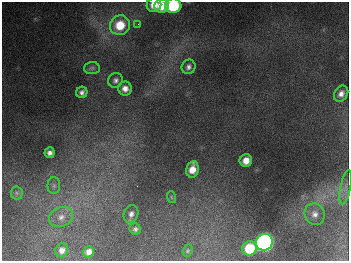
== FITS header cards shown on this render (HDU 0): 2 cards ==
NAXIS1  =                  347
NAXIS2  =                  259

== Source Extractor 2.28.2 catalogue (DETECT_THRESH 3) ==
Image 347 x 259 px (HDU 0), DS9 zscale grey, 1 PNG px = 1 image px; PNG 351 x 263 px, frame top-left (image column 1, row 259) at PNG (2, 2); each listed source drawn as its Kron ellipse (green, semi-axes under 4 px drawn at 4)
Background 677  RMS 50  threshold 150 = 3 sigma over >= 5 px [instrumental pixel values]
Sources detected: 27; all 27 listed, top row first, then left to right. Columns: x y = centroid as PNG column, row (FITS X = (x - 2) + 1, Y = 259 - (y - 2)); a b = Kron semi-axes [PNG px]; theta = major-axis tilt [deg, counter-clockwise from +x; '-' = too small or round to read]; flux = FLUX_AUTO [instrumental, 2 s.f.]
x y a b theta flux
154 5 7 7 - 4.0e+04
162 6 7 7 - 6.2e+04
173 6 8 7 - 2.5e+05
138 24 3 3 - 3.2e+03
120 25 10 9 - 8.5e+04
188 67 7 6 - 1.2e+04
92 68 8 6 3 7.2e+03
116 80 7 7 - 1.2e+04
125 89 7 6 - 2.2e+04
82 92 6 5 - 1.3e+04
341 94 8 6 57 2.0e+04
50 153 5 5 - 1.5e+04
246 161 6 6 - 3.4e+04
192 169 8 6 79 4.0e+04
54 186 8 6 90 1.1e+04
346 187 17 5 79 2.0e+04
17 193 6 6 - 7.7e+03
171 197 6 3 -71 3.8e+03
131 214 9 7 72 1.6e+04
315 214 11 10 - 2.2e+04
61 217 12 9 23 2.7e+04
135 229 6 5 - 9.0e+03
264 242 8 8 - 1.1e+06
249 248 7 7 - 1.2e+05
62 250 7 6 - 1.8e+04
187 251 6 5 - 4.7e+03
89 252 6 5 - 1.8e+04
At the frame edge (FLAGS 8, measured only in part): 1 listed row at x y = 173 6